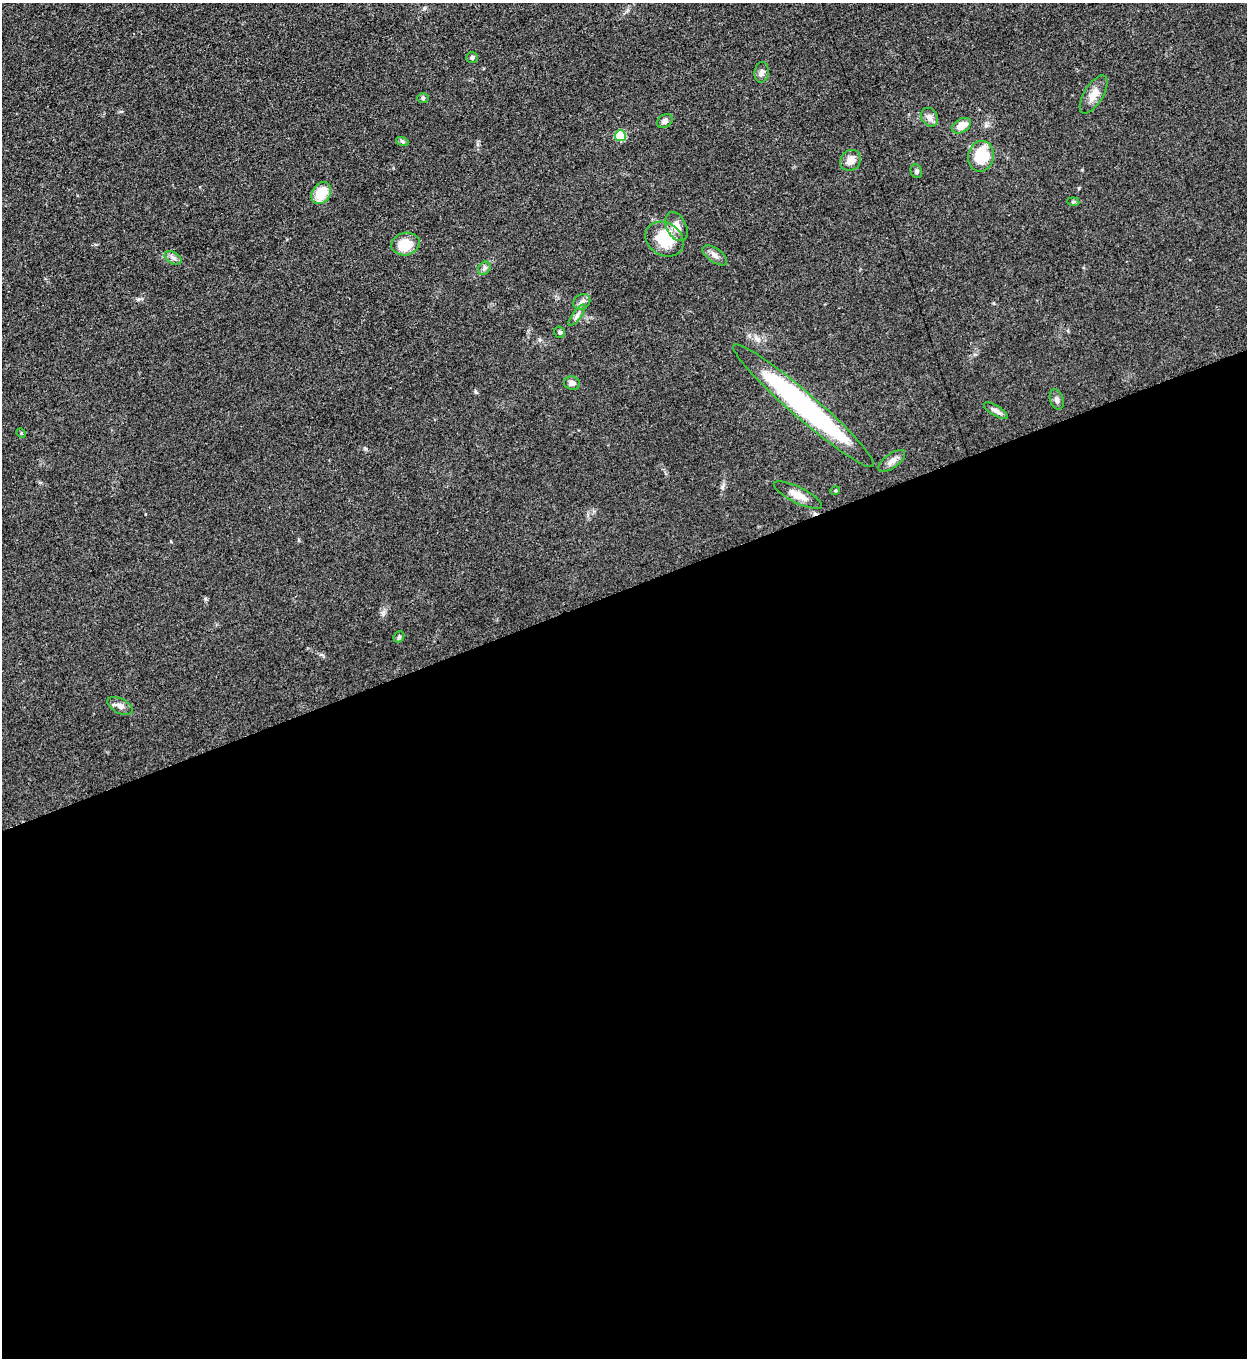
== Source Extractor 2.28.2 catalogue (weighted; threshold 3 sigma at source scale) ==
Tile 15 of 4 x 4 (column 3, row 4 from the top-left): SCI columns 2779-4023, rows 10-1365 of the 5427 x 5438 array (HDU 1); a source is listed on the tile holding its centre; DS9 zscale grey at full resolution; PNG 1249 x 1360 px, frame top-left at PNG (2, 3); each listed source drawn as its Kron ellipse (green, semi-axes under 4 px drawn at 4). Shown black and unused: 57% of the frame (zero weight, under 3 of 5 exposures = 1% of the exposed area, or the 3 px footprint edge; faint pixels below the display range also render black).
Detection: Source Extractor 2.28.2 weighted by HDU 2 'WHT'; one run over the whole footprint, this tile lists its part. Background 0.0634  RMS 0.0057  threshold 0.0255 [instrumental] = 3 sigma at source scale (4.5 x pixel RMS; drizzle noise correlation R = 1.50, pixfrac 1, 0.05/0.05 arcsec/px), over >= 5 px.
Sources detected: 33; all 33 listed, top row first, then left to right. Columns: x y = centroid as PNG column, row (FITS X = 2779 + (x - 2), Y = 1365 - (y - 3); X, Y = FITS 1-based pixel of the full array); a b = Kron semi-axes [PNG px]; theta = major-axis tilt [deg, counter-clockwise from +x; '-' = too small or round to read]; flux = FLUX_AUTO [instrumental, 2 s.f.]
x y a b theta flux
472 58 6 5 - 1.2
762 72 10 7 83 2.3
1094 94 22 9 59 5.7
423 98 6 5 - 0.98
929 117 10 8 -55 3
665 121 8 6 32 2.1
961 126 10 6 30 6.6
620 136 5 5 - 24
402 141 6 4 -19 0.89
981 156 15 12 79 21
851 160 11 9 45 4.6
916 171 7 5 -70 1.1
321 193 12 9 56 13
1073 202 6 4 -7 0.86
676 227 15 10 -63 6
664 239 20 16 -33 20
405 244 14 11 14 12
715 255 14 7 -36 3
173 258 9 5 -30 1.9
484 268 7 5 47 1.5
582 302 9 7 35 2.2
577 315 13 4 54 2
560 332 6 5 - 1.1
572 383 8 6 -12 2.4
1057 399 10 6 -73 1.9
804 406 92 13 -41 130
996 411 14 5 -32 2.4
21 433 5 4 - 0.56
892 461 16 7 37 3.2
835 491 5 3 - 0.59
798 495 26 8 -26 6.4
399 637 6 5 - 0.8
120 706 14 7 -27 2.9
Unlisted compact peaks at least as high as the median listed source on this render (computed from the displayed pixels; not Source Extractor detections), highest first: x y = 138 299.